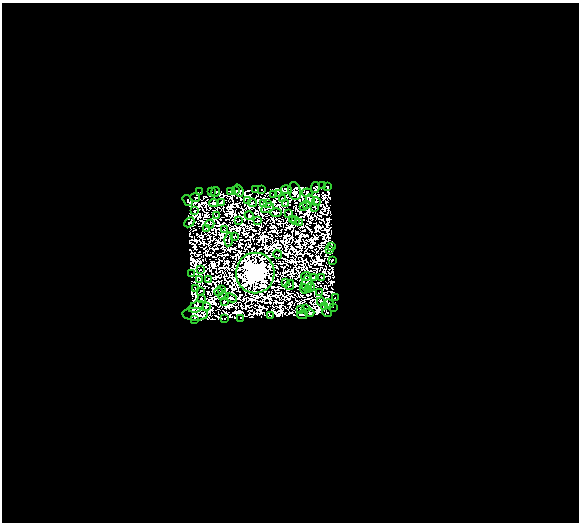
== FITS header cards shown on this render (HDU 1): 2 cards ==
NAXIS1  =                  577
NAXIS2  =                  520

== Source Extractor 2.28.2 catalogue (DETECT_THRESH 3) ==
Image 577 x 520 px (HDU 1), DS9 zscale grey, 1 PNG px = 1 image px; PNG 581 x 524 px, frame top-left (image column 1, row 520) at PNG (2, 3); each listed source drawn as its Kron ellipse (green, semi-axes under 4 px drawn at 4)
Background 0.0426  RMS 7.4e-06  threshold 2.22e-05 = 3 sigma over >= 5 px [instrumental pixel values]
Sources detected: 218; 126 with non-positive FLUX_AUTO (blend fragments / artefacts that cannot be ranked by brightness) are neither listed nor drawn; the other 92 listed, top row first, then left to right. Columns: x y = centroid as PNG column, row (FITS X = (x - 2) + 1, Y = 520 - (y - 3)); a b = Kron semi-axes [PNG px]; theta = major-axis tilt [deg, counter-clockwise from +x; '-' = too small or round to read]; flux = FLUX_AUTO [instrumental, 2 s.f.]
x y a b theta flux
323 186 2 2 - 0.27
327 186 3 2 - 0.41
315 188 5 4 - 0.41
256 189 3 2 - 0.066
262 189 2 2 - 0.25
286 190 5 4 - 0.67
211 191 2 2 - 0.37
230 191 4 2 - 0.0047
235 191 3 3 - 0.49
239 191 6 2 -69 0.82
295 191 9 6 -75 2.6
200 192 2 2 - 0.15
215 192 5 3 - 0.63
307 193 5 3 - 0.0091
278 194 3 2 - 0.47
273 195 4 2 - 0.43
195 197 5 2 - 0.66
283 198 3 2 - 0.28
188 200 6 3 -56 0.22
248 200 2 2 - 0.28
310 200 5 3 - 0.075
316 201 4 3 - 0.088
222 202 3 2 - 0.77
214 203 4 3 - 0.023
252 203 4 3 - 0.1
264 204 3 2 - 0.079
268 204 3 2 - 0.29
285 204 4 2 - 0.22
307 204 3 3 - 0.33
303 207 3 2 - 0.4
267 208 7 2 26 0.18
315 208 4 2 - 0.076
195 211 2 2 - 0.14
276 213 6 3 0 0.086
289 213 3 2 - 0.0028
249 215 5 3 - 0.017
216 216 4 2 - 0.27
257 220 3 3 - 0.21
292 220 2 2 - 0.092
295 220 3 2 - 0.027
238 221 3 2 - 0.27
189 222 5 3 - 0.51
299 223 3 2 - 0.34
210 224 4 2 - 0.19
207 228 3 2 - 0.0049
225 230 2 2 - 0.071
234 236 4 2 - 0.095
229 239 7 2 83 0.051
332 247 3 2 - 0.096
329 249 3 3 - 0.45
278 254 4 2 - 0.18
332 260 4 2 - 0.24
200 270 2 2 - 0.089
255 273 20 19 - 1400
192 274 2 2 - 0.66
306 276 5 2 - 0.44
313 277 3 2 - 0.27
322 278 3 2 - 0.34
208 279 3 2 - 0.65
200 280 3 2 - 0.43
286 283 3 2 - 0.52
307 283 7 5 83 0.11
290 285 5 2 - 0.43
311 287 4 2 - 0.26
195 288 3 2 - 0.32
221 289 3 2 - 0.18
304 289 5 2 - 0.51
308 290 4 2 - 0.41
201 291 3 2 - 0.3
219 292 4 2 - 0.027
319 292 3 2 - 0.071
223 296 5 2 - 0.19
335 297 2 2 - 0.24
231 298 6 2 -25 0.14
202 299 4 2 - 0.15
224 301 2 2 - 0.41
321 302 4 3 - 0.16
329 303 5 2 - 0.54
324 306 3 2 - 0.49
196 307 8 5 27 0.38
206 307 3 2 - 0.42
333 307 3 2 - 0.3
305 309 3 2 - 0.35
301 310 3 3 - 0.26
327 312 4 3 - 0.99
310 313 4 3 - 1.1
195 314 13 6 -1 9.4
271 315 3 2 - 0.46
302 315 5 2 - 0.43
240 318 2 2 - 0.044
225 319 3 2 - 0.61
195 320 3 3 - 1
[126 non-positive-flux detections neither listed nor drawn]